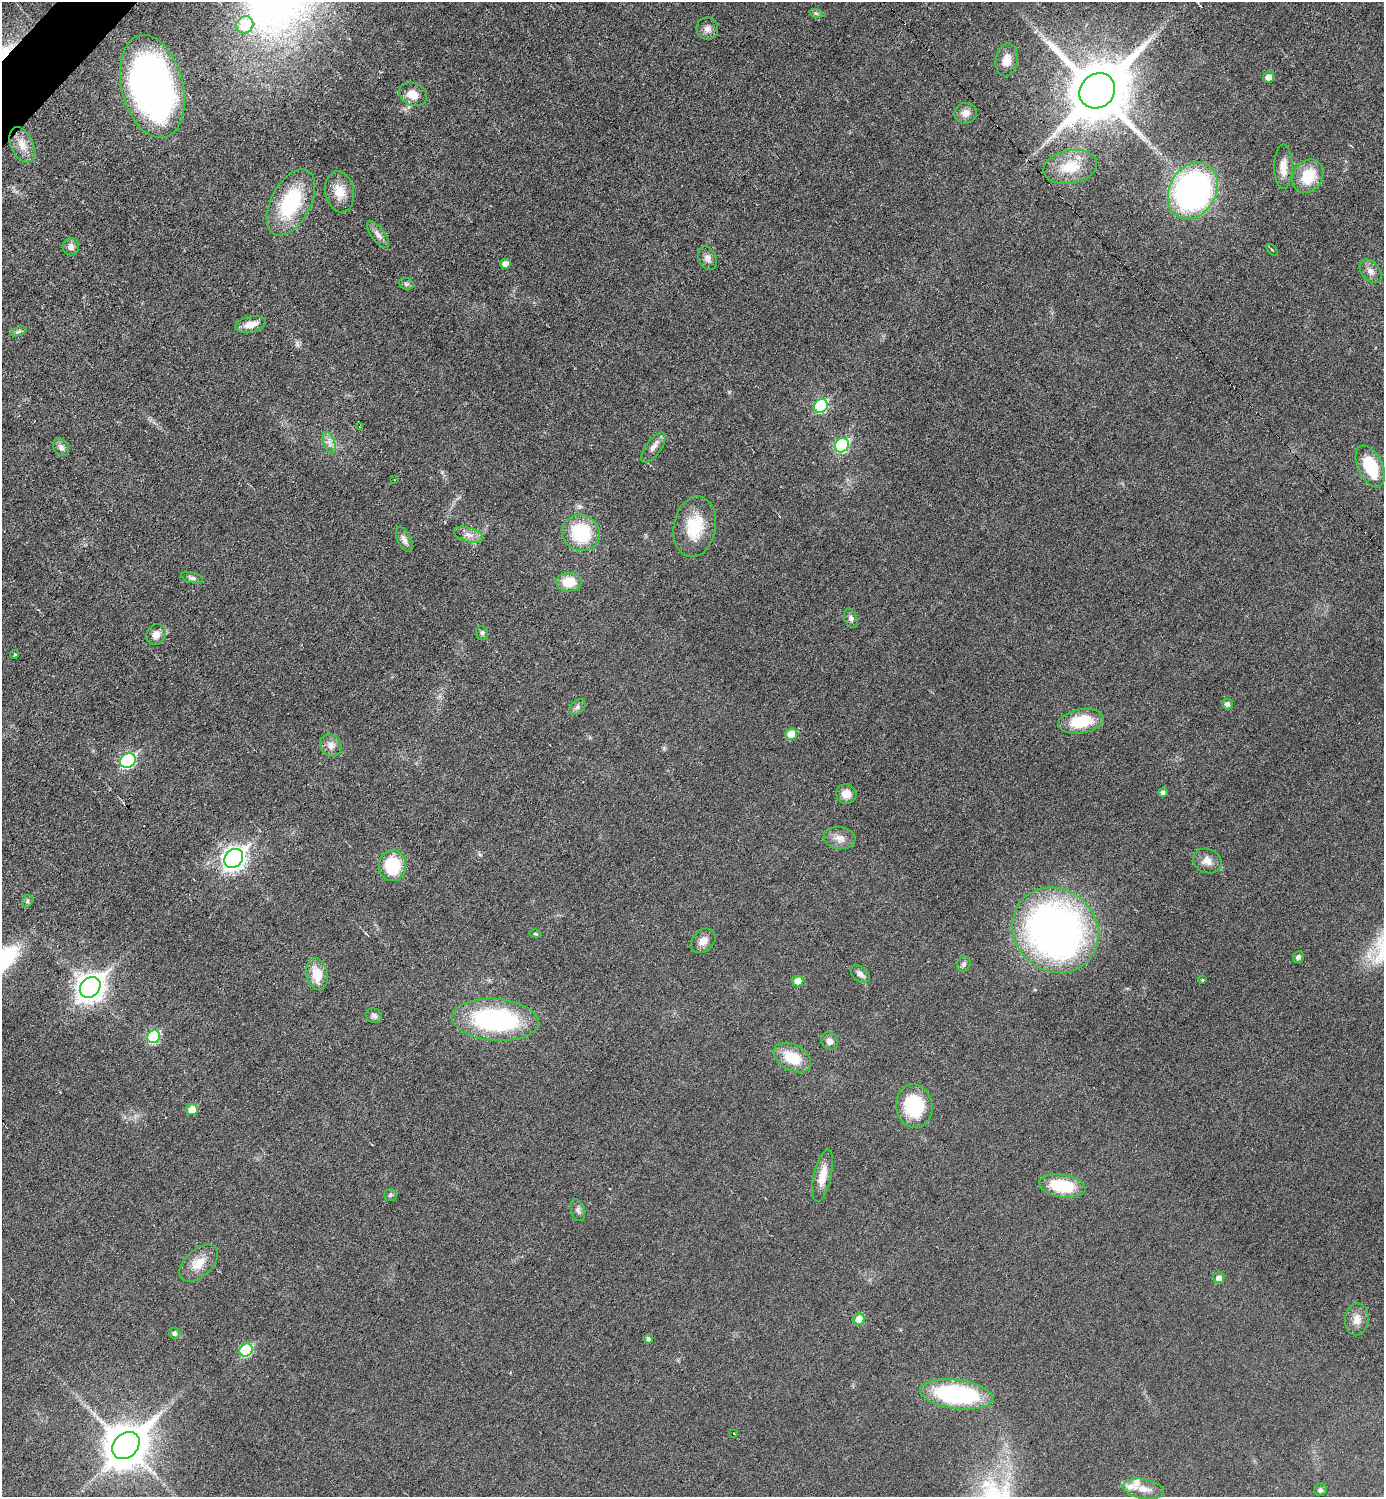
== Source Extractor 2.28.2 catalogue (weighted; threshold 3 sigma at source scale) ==
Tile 11 of 4 x 4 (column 3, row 3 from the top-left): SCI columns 2919-4300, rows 1497-2991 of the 5981 x 5981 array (HDU 1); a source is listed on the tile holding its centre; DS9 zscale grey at full resolution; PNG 1386 x 1499 px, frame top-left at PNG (2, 2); each listed source drawn as its Kron ellipse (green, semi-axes under 4 px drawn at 4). Shown black and unused: <1% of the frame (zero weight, under 3 of 6 exposures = <1% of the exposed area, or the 3 px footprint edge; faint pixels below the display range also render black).
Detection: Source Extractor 2.28.2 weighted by HDU 2 'WHT'; one run over the whole footprint, this tile lists its part. Background 0.0173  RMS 0.0035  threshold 0.0144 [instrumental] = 3 sigma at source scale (4.09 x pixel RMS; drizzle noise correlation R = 1.36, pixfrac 0.8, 0.05/0.05 arcsec/px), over >= 5 px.
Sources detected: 90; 1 inside a brighter listed object's ellipse — not listed separately; the other 89 listed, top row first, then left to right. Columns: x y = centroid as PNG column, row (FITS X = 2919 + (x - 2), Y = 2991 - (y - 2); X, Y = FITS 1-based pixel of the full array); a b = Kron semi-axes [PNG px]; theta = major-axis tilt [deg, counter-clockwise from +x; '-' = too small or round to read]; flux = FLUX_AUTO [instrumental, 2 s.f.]
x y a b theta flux
816 13 7 4 -18 0.55
245 25 9 8 - 12
707 29 11 10 - 1.9
1007 60 16 11 79 3.8
1269 77 5 5 - 2.7
152 86 52 30 -76 150
1097 91 19 16 44 2700
413 94 15 11 -26 4.3
966 113 11 10 - 2.5
22 145 19 11 -66 4
1070 167 27 16 11 11
1283 167 22 9 -90 3.8
1308 176 17 14 56 10
1193 191 30 23 60 100
340 192 21 14 -80 5.5
291 202 36 19 62 25
378 234 16 6 -53 1.8
71 247 8 8 - 1.5
1272 250 7 2 -45 0.3
708 258 12 8 -65 1.7
505 264 5 5 - 2.3
1371 271 13 9 -50 2.2
406 284 7 5 -20 0.69
250 324 15 8 13 3.5
18 332 8 3 19 0.61
821 406 7 6 - 28
360 427 3 2 - 0.26
329 443 11 5 -72 1.7
842 445 7 6 - 33
61 447 9 7 -54 1.4
653 448 18 7 53 2.2
1370 466 22 12 -65 15
395 480 3 2 - 0.25
695 527 30 21 79 12
581 533 19 18 - 18
468 535 15 7 -16 2.2
404 539 13 6 -65 1.6
192 578 11 5 -17 0.92
569 582 12 9 1 7.5
851 618 10 6 -72 1.2
482 633 7 5 -77 0.76
156 635 11 9 59 2.4
15 654 4 4 - 0.48
1227 704 5 5 - 1.2
577 707 9 6 42 1
1081 721 23 12 10 12
791 734 6 5 - 6.5
331 745 11 10 - 2.3
128 761 8 7 - 44
1163 792 5 4 - 1.1
846 794 10 9 - 3.3
840 838 16 11 -5 2.9
234 858 10 8 46 190
1207 861 15 12 -23 3
392 866 15 13 -88 16
27 901 7 4 62 0.64
1055 930 45 40 -42 170
535 934 6 4 -19 0.38
703 941 14 10 43 2.6
1298 957 6 5 - 1.1
964 964 8 6 66 0.8
317 974 16 11 -78 7
860 974 11 7 -38 1.4
1203 980 4 3 - 0.37
798 981 5 5 - 4.4
90 987 11 9 46 330
374 1016 8 7 - 1.2
495 1020 43 21 -4 50
154 1037 7 6 - 24
830 1041 9 8 - 1.9
792 1058 20 13 -28 9.5
914 1106 22 18 -80 19
192 1109 5 5 - 5
823 1176 27 9 78 4.7
1062 1186 23 11 -9 16
390 1195 6 5 - 0.62
578 1210 11 7 -72 1.1
199 1263 23 13 43 5.3
1219 1278 5 5 - 1.8
859 1319 6 5 - 6.3
1357 1319 16 12 82 3.2
175 1333 5 5 - 1.1
648 1339 5 4 - 0.9
246 1350 7 6 - 22
957 1394 37 14 -7 45
734 1433 3 2 - 0.46
126 1445 15 12 46 1100
1144 1489 21 10 -10 4.2
1320 1490 6 6 - 0.67